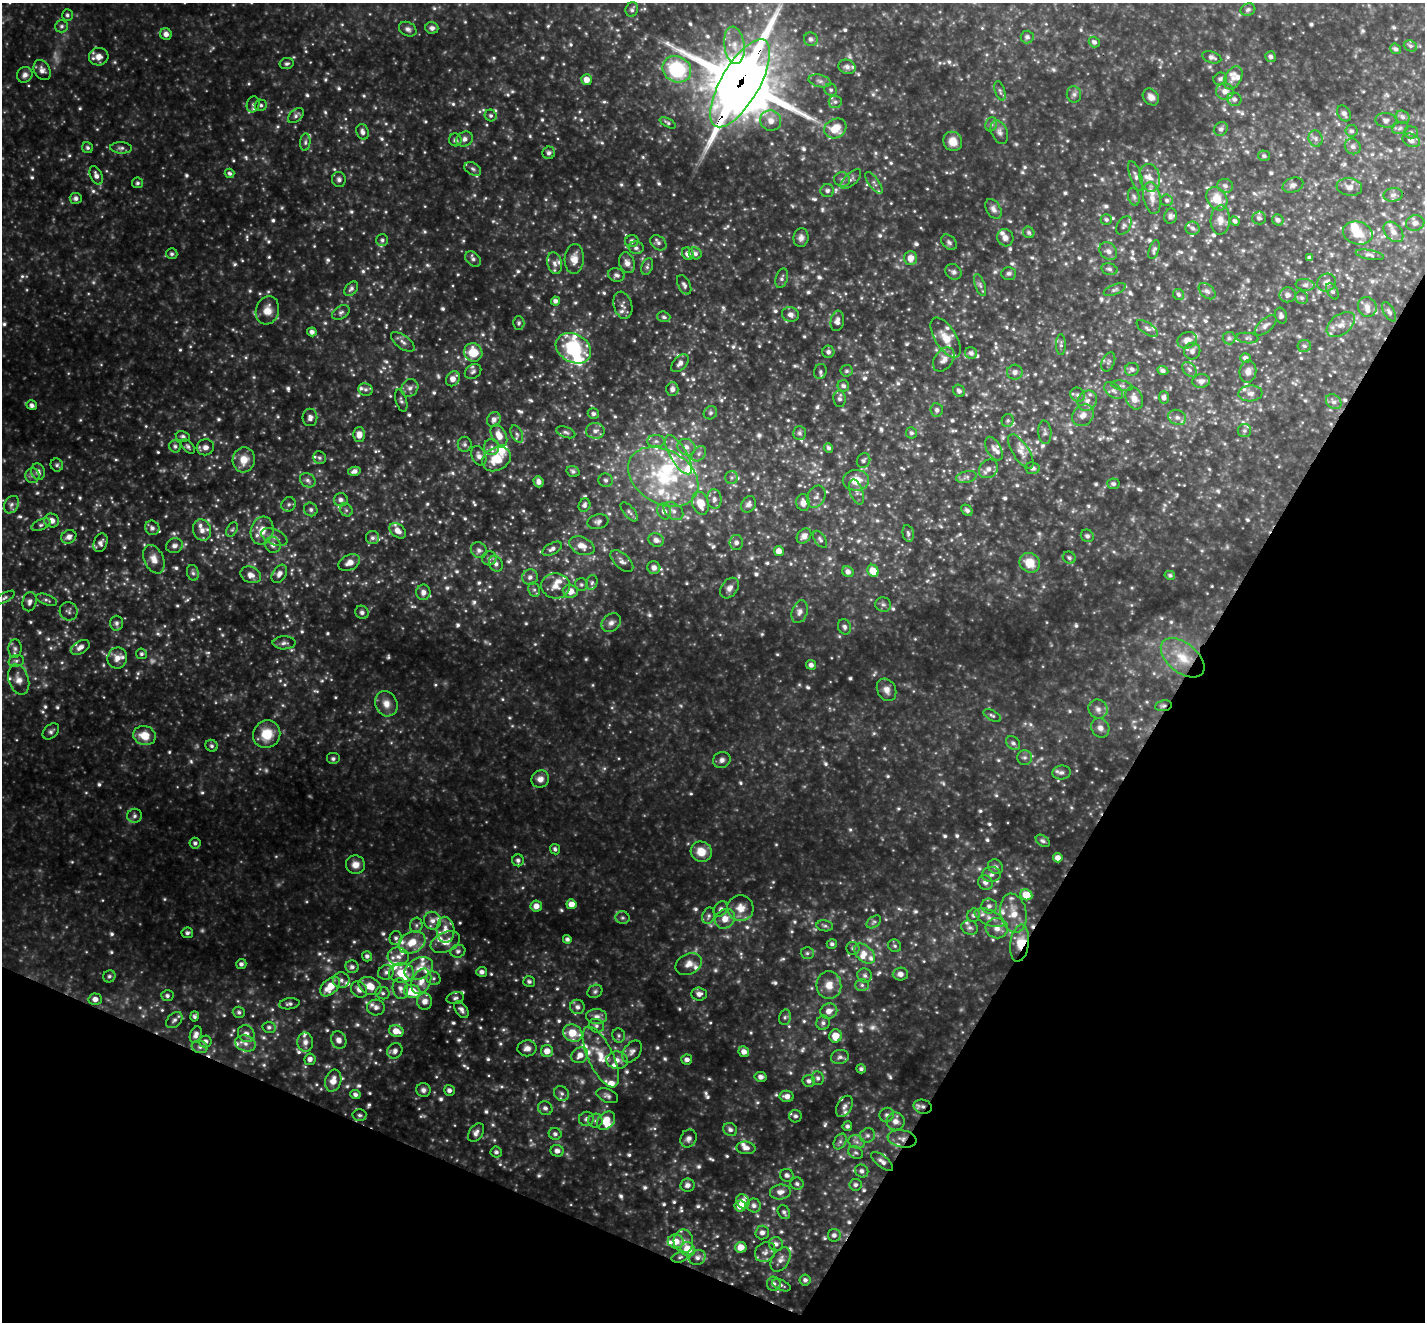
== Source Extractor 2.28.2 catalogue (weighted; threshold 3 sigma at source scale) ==
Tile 15 of 4 x 4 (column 3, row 4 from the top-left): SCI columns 2848-4270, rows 283-1602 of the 5695 x 5707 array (HDU 1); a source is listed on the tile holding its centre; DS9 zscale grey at full resolution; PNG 1427 x 1324 px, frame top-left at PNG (2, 3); each listed source drawn as its Kron ellipse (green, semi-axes under 4 px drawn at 4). Shown black and unused: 25% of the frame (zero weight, under 3 of 4 exposures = <1% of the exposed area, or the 3 px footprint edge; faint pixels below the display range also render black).
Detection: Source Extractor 2.28.2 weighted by HDU 2 'WHT'; one run over the whole footprint, this tile lists its part. Background 0.346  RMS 0.039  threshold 0.173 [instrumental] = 3 sigma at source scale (4.5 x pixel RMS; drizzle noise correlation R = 1.50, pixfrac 1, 0.05/0.05 arcsec/px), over >= 5 px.
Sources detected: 1289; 32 too faint to see at this stretch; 2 inside a brighter object's white glare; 1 cosmic-ray / hot-pixel residue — neither listed nor drawn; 96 inside a brighter listed object's ellipse — not listed separately; of the other 1158, all 500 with FLUX_AUTO >= 8.89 (the completeness limit of this list) listed and drawn (658 fainter detections not listed), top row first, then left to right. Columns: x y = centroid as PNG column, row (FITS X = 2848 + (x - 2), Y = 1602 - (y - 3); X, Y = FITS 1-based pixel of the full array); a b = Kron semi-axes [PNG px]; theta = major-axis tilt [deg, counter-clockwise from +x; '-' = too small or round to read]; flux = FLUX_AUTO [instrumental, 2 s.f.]
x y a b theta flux
632 9 7 6 - 9.2
1248 10 7 6 - 10
67 15 6 5 - 9.7
62 26 6 6 - 10
432 28 6 5 - 13
408 29 9 6 -28 13
166 34 6 5 - 21
1027 37 6 6 - 12
811 39 7 6 - 14
1094 42 5 5 - 13
734 45 19 10 -83 61
1410 46 7 5 -22 9
1395 49 6 5 - 9.9
99 57 10 9 - 31
1212 57 10 5 -18 14
1271 57 5 5 - 12
287 63 7 5 12 10
847 67 9 7 -18 17
677 69 15 12 -30 300
42 70 10 7 -60 21
25 75 8 7 - 17
1233 78 12 8 60 26
1220 79 7 6 - 11
587 80 5 5 - 35
820 81 11 6 -13 15
740 83 50 19 60 42000
831 90 6 6 - 10
1000 91 10 5 -72 9.6
1225 91 9 8 - 24
1074 94 8 7 - 13
1151 97 9 7 -48 23
1234 99 7 6 - 14
835 102 6 6 - 10
253 104 8 6 75 12
261 105 6 5 - 9.1
1344 113 8 6 -58 13
491 115 6 5 - 9.6
296 116 9 6 44 12
1403 117 7 6 - 11
1386 120 10 7 -5 13
771 121 10 10 - 33
668 123 9 4 -28 8.9
991 124 7 5 68 9
835 128 11 9 28 81
1400 128 8 6 19 10
1221 129 7 6 - 12
1352 131 6 6 - 11
363 132 8 6 -71 16
999 132 12 8 -67 18
1411 132 7 6 - 9.2
1316 138 8 7 - 13
465 139 8 7 - 16
455 140 6 6 - 11
1411 140 9 6 -21 18
953 141 10 9 - 45
305 142 9 5 85 9.3
1353 146 8 7 - 14
87 148 6 5 - 9.6
121 148 11 5 -2 13
549 153 6 6 - 11
1264 156 6 5 - 10
473 169 9 6 -31 11
230 173 5 4 - 9.8
96 175 10 5 -67 20
1136 176 16 6 -71 17
1150 178 14 10 -78 33
339 179 7 7 - 12
851 179 13 6 43 15
842 180 8 7 - 14
138 183 5 5 - 9.2
874 183 13 5 -54 13
1293 185 10 7 18 14
1225 186 8 6 -18 15
1349 187 13 8 -7 22
827 191 7 6 - 12
1393 195 9 6 10 14
1134 197 9 5 -79 11
76 198 6 5 - 14
1152 198 16 8 -80 36
1217 199 12 9 -57 70
1167 200 6 5 - 10
993 209 11 7 -59 19
1171 216 8 6 75 12
1259 218 7 6 - 11
1106 219 5 5 - 9.3
1220 220 14 9 88 29
1278 220 6 5 - 13
1235 221 5 4 - 10
1415 223 9 7 17 19
1124 226 10 6 57 12
1193 228 7 6 - 12
1029 232 6 5 - 9.2
1393 232 12 8 -48 22
1358 233 15 11 -14 59
801 238 9 7 82 17
1005 238 9 8 - 18
382 240 6 6 - 9.9
632 241 7 6 - 14
949 242 9 6 -42 10
658 243 9 6 -37 13
636 248 7 6 - 11
1154 250 10 5 71 9.8
1108 251 10 7 -46 17
695 253 6 5 - 13
172 254 5 5 - 9.2
688 254 6 5 - 20
1370 255 14 4 -11 12
911 258 7 6 - 37
1309 258 4 4 - 9.9
473 259 9 6 -39 12
574 259 15 9 86 39
555 263 11 7 -76 19
627 263 10 7 -71 22
647 267 9 5 73 9.5
1109 269 8 5 -14 9.7
954 272 8 7 - 13
1009 273 7 6 - 10
616 275 8 6 -14 13
782 278 10 6 72 11
1326 283 9 8 - 22
684 285 10 6 -62 13
980 285 11 5 -69 12
1305 285 9 6 -5 11
351 289 8 5 48 13
1115 290 11 5 24 10
1207 291 10 6 -42 13
1332 291 9 5 -60 9.5
1179 294 6 5 - 9.2
1288 295 8 7 - 19
1302 298 6 6 - 9.8
555 301 4 4 - 13
623 305 14 9 -74 19
1367 307 10 9 - 23
267 310 14 11 73 46
341 312 9 6 31 13
1389 312 11 5 -59 10
790 314 8 7 - 19
1281 316 8 5 -71 12
664 317 6 5 - 9
837 321 10 6 80 21
519 323 6 5 - 9
1265 325 13 6 42 17
1341 325 16 10 38 35
1147 328 12 5 -35 13
312 332 5 4 - 17
946 338 22 10 -58 55
1229 338 6 6 - 9.2
1247 338 11 5 -5 10
1187 340 10 8 23 27
403 342 14 6 -37 19
1061 345 10 4 -90 9.8
1304 346 6 6 - 9.8
573 348 18 14 -29 250
1192 351 8 8 - 16
473 352 9 9 - 87
828 352 6 6 - 12
971 353 6 5 - 13
1246 358 5 5 - 14
944 359 13 9 54 24
1108 362 10 6 66 11
680 363 11 6 46 17
1132 369 7 6 - 14
1190 370 9 5 -46 12
846 371 6 6 - 8.9
1163 371 6 4 -25 12
1248 371 11 8 83 21
473 372 9 7 35 13
820 372 8 6 74 9.3
1015 372 8 7 - 16
453 379 8 6 55 31
1201 381 9 7 7 17
843 386 6 5 - 12
1122 386 10 5 -11 11
410 388 9 8 - 18
365 389 7 6 - 11
672 389 7 6 - 15
959 391 6 5 - 14
1113 391 11 6 -38 17
1250 393 12 8 5 19
1078 395 7 6 - 12
1134 398 11 8 -67 29
1164 398 6 5 - 13
840 399 8 6 -82 13
401 401 11 5 -73 11
1087 401 11 9 59 25
1334 402 8 6 -42 14
32 405 5 4 - 15
937 410 7 6 - 10
710 413 7 6 - 9.8
593 414 6 5 - 12
1083 415 12 10 42 30
310 417 9 7 -90 16
1177 417 9 7 -23 16
494 419 7 6 - 19
1008 421 6 6 - 9.4
595 431 9 8 - 19
1244 431 6 6 - 11
566 432 10 5 -20 10
1045 432 12 6 -86 12
799 433 7 6 - 10
911 433 6 5 - 9.9
517 434 9 5 -64 12
359 435 7 6 - 32
499 435 11 7 -60 48
183 436 7 5 -12 10
656 441 9 6 -1 14
465 444 7 7 - 12
175 446 6 6 - 10
188 446 8 5 -48 11
205 447 9 8 - 22
492 447 8 7 - 17
687 447 9 8 - 22
829 448 5 4 - 10
994 449 13 7 -61 20
1021 451 19 8 -57 33
699 454 9 6 50 13
679 455 22 8 -59 53
479 456 10 7 -65 20
320 458 6 6 - 10
496 459 15 11 27 84
244 460 13 11 76 56
863 461 7 6 - 11
57 465 6 6 - 9.1
1032 468 7 6 - 11
988 469 10 8 40 21
354 471 6 4 13 16
573 471 6 5 - 10
38 472 8 7 - 17
32 475 7 7 - 13
663 477 37 27 -30 320
966 477 10 5 14 14
732 478 6 6 - 9.4
308 480 8 6 -36 13
606 480 7 7 - 10
856 480 13 10 1 57
538 482 6 5 - 17
1113 484 6 5 - 11
857 492 13 6 -70 17
816 497 11 8 61 18
714 499 10 7 -83 17
341 500 7 6 - 14
803 502 8 7 - 21
700 503 11 8 -73 56
289 504 7 6 - 9.8
749 504 9 7 62 15
11 505 9 7 58 15
584 505 7 5 69 12
311 509 7 6 - 11
346 510 7 5 -47 9
967 510 6 4 -43 11
664 511 8 6 -68 22
673 511 11 7 -38 20
629 512 11 5 -50 14
52 520 7 6 - 27
598 522 10 7 14 14
41 525 10 5 25 12
152 528 7 7 - 15
202 530 11 9 -70 28
232 530 8 5 61 9.1
262 530 14 11 73 53
398 531 9 6 -40 28
908 533 9 5 -79 9.2
804 536 8 6 49 19
1087 536 7 6 - 9.9
69 537 8 6 31 21
274 537 14 7 -24 25
372 538 6 6 - 12
820 539 10 5 -55 9.7
656 540 8 6 -28 19
101 543 9 6 70 17
736 543 7 6 - 14
273 545 8 7 - 19
174 546 8 7 - 17
582 546 13 8 -24 35
552 549 11 5 29 15
479 550 8 7 - 14
779 551 5 5 - 25
489 558 7 7 - 11
1069 558 7 5 -31 9.8
154 559 15 9 -64 35
622 561 14 7 -43 18
349 563 11 7 26 30
1030 563 10 9 - 73
496 564 8 6 -61 17
654 568 6 6 - 19
873 571 6 5 - 59
848 572 6 5 - 18
193 573 8 6 -74 11
279 574 10 6 57 23
251 575 10 8 -24 26
1170 575 5 4 - 8.9
530 577 8 7 - 17
592 582 7 5 74 9.2
581 585 6 6 - 9.1
556 586 14 13 - 47
729 588 11 8 55 22
534 590 7 5 -68 10
570 591 7 6 - 41
423 592 8 7 - 19
5 598 11 4 29 10
46 600 11 5 -20 9.7
29 602 10 7 76 15
883 604 8 7 - 11
69 611 9 9 - 12
362 612 7 6 - 11
800 612 12 7 71 18
117 623 7 6 - 12
611 623 11 8 44 20
844 627 8 6 -67 11
284 643 11 6 1 16
80 647 10 6 31 22
15 649 9 6 86 12
141 654 5 5 - 9.6
117 658 10 9 - 33
1183 658 25 14 -39 110
16 661 8 6 15 11
811 665 5 4 - 16
19 679 15 10 -72 33
887 690 12 9 -61 28
386 704 13 11 -67 37
1163 706 8 5 8 9.3
1098 709 10 9 - 23
992 715 9 5 -30 9.2
1100 728 10 8 -60 22
51 731 9 6 44 12
267 734 14 13 - 89
144 736 11 9 -14 68
1013 743 8 6 -43 13
211 746 6 5 - 10
1025 757 7 7 - 12
333 759 7 6 - 9.3
722 760 9 8 - 17
1061 772 9 7 7 13
540 779 9 8 - 26
134 816 7 7 - 11
1043 841 8 5 -36 10
195 843 6 5 - 10
555 849 5 5 - 9.3
701 852 11 10 - 57
1058 858 5 4 - 22
518 860 6 6 - 13
355 865 9 9 - 32
995 867 8 7 - 13
991 875 9 7 2 17
985 882 8 7 - 19
1026 895 6 5 - 65
571 904 5 5 - 39
536 906 6 5 - 29
989 906 7 7 - 16
740 908 13 12 - 48
721 909 8 6 55 13
1013 913 20 13 -79 65
974 915 7 6 - 11
708 916 8 6 68 12
622 918 7 6 - 9.1
990 918 16 7 -23 31
725 919 11 9 42 43
432 921 9 8 - 23
874 922 8 5 35 9.3
416 925 7 6 - 11
825 926 8 5 -9 9.1
970 928 8 7 - 13
997 928 11 10 - 29
445 930 13 9 -87 41
187 933 6 5 - 11
396 938 7 6 - 12
567 939 4 4 - 11
412 942 14 10 28 74
445 942 15 10 23 46
1020 943 18 9 81 57
832 944 5 5 - 9.9
895 946 7 6 - 9.7
853 948 6 6 - 11
458 951 8 6 18 12
807 953 6 5 - 9.1
864 954 12 7 -42 29
367 956 5 5 - 13
398 957 10 9 - 27
241 964 5 5 - 12
689 964 14 10 27 30
352 967 7 6 - 14
419 968 15 10 27 47
386 972 8 7 - 15
482 972 5 5 - 15
401 973 12 9 1 87
900 974 7 6 - 20
865 975 7 6 - 13
109 976 6 6 - 9.8
433 978 7 6 - 11
341 980 8 8 - 18
421 981 13 9 66 44
529 981 6 5 - 11
829 985 14 12 -85 47
862 985 7 6 - 11
370 986 12 8 -23 55
330 987 12 7 44 75
400 988 11 7 -79 23
359 989 9 7 -44 22
412 991 8 6 -13 110
595 991 8 6 28 9.3
383 993 7 6 - 11
699 994 8 6 -5 18
167 996 6 5 - 11
455 998 9 6 14 11
95 999 6 5 - 22
425 1001 8 7 - 28
289 1004 10 5 8 11
376 1007 9 8 - 17
577 1007 7 7 - 17
461 1010 9 5 -55 15
829 1011 8 7 - 28
239 1012 6 5 - 10
195 1016 5 4 - 9.4
597 1016 10 7 -3 22
785 1017 8 6 76 9.4
174 1020 9 6 44 14
823 1023 7 7 - 12
596 1026 8 6 -28 13
269 1027 6 5 - 11
396 1031 7 6 - 45
573 1033 10 8 -29 92
246 1034 9 8 - 22
196 1035 9 5 70 19
619 1035 7 6 - 9.1
836 1036 6 6 - 58
339 1040 9 7 -63 23
205 1042 6 6 - 17
305 1042 9 8 - 20
245 1043 10 7 -18 23
200 1047 8 6 -16 13
527 1048 9 8 - 21
395 1051 8 7 - 17
547 1051 6 6 - 38
632 1051 12 8 54 18
744 1052 5 5 - 24
580 1055 9 7 37 30
601 1057 33 12 -65 92
840 1057 9 7 9 13
310 1059 6 5 - 17
617 1060 11 8 -8 31
687 1060 5 5 - 15
861 1069 5 4 - 9.8
761 1077 6 5 - 15
818 1078 7 6 - 11
333 1081 11 8 73 36
809 1081 6 6 - 13
423 1090 7 7 - 14
449 1090 5 5 - 15
561 1093 8 7 - 13
355 1094 5 4 - 11
607 1096 11 6 -22 14
787 1096 7 5 -8 20
844 1106 11 7 60 17
923 1107 9 7 -14 18
545 1108 7 6 - 14
359 1115 7 6 - 9.6
887 1115 7 7 - 14
795 1116 6 6 - 11
586 1119 7 7 - 13
596 1121 7 7 - 12
606 1121 10 7 44 55
895 1121 9 9 - 27
847 1126 5 4 - 10
730 1129 7 6 - 14
476 1133 10 6 56 18
555 1134 6 6 - 11
867 1135 8 7 - 13
688 1139 9 8 - 17
902 1139 14 8 -11 30
840 1141 8 5 63 11
856 1142 8 6 -20 15
746 1148 9 6 -5 21
557 1151 6 6 - 20
496 1152 5 5 - 11
856 1152 8 6 -33 10
882 1161 13 6 -38 18
862 1171 7 6 - 13
787 1175 7 6 - 13
797 1184 6 6 - 10
688 1185 7 6 - 17
856 1185 6 6 - 11
780 1192 10 7 7 23
743 1201 7 6 - 28
754 1205 7 7 - 16
740 1206 6 5 - 52
784 1212 7 5 -59 11
762 1233 7 6 - 17
834 1235 6 6 - 13
676 1241 8 7 - 46
683 1241 12 10 -88 29
776 1244 7 6 - 16
741 1247 6 5 - 45
688 1249 7 7 - 77
765 1252 11 9 41 20
680 1257 9 5 16 9.9
698 1258 8 7 - 17
781 1259 13 8 58 25
805 1280 5 5 - 12
774 1284 7 7 - 14
781 1285 10 5 -23 9.9
Overlapping masked pixels (flux is a lower limit): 5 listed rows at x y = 740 83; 1163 706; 1020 943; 923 1107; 902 1139
Isophote crosses this tile's border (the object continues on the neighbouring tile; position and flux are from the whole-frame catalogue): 1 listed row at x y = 740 83